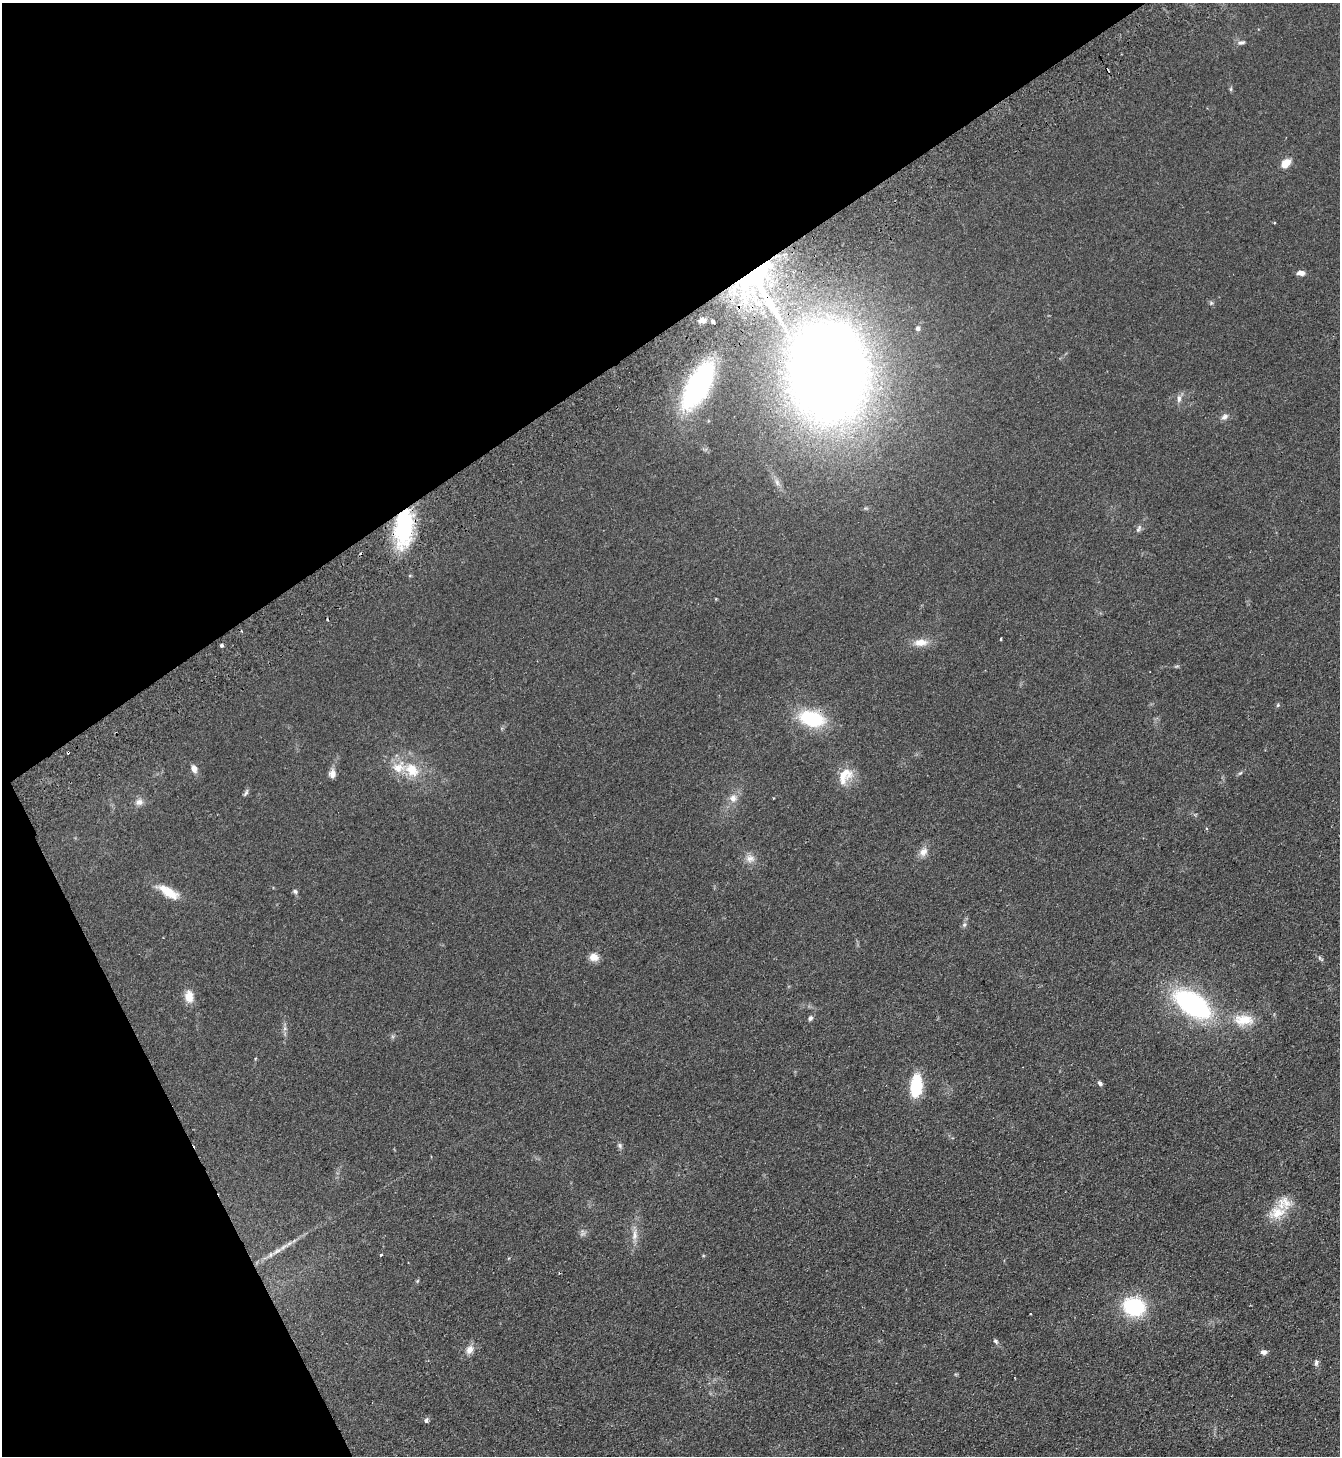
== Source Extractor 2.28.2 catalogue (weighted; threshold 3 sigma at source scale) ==
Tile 5 of 4 x 4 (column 1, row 2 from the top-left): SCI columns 328-1665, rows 2958-4411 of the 5869 x 5915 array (HDU 1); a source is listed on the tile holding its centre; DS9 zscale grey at full resolution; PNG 1342 x 1458 px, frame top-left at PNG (2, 3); no overlay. Shown black and unused: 29% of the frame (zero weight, under 2 of 3 exposures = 3% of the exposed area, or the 3 px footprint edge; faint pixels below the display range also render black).
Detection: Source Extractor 2.28.2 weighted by HDU 2 'WHT'; one run over the whole footprint, this tile lists its part. Background 0.0921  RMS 0.011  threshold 0.0475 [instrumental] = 3 sigma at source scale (4.5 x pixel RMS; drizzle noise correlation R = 1.50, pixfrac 1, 0.05/0.05 arcsec/px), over >= 5 px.
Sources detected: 64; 4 cosmic-ray / hot-pixel residue — not listed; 3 inside a brighter listed object's ellipse — not listed separately; the other 57 listed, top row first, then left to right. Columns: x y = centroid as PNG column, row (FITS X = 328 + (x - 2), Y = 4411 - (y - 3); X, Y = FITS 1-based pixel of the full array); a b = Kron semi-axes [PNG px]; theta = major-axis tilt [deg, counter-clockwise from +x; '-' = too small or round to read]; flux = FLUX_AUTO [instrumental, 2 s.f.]
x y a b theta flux
1241 43 10 6 13 2.9
1231 89 6 4 89 1.3
1285 163 9 6 43 17
1274 222 3 2 - 1
1301 273 9 6 -2 5.1
756 280 52 26 -61 190
1211 303 6 4 -45 1.6
702 320 5 4 - 3.4
713 322 5 3 - 16
918 328 6 5 - 2.6
827 372 64 50 -87 1600
698 386 38 16 61 210
1179 399 11 6 89 4
1224 417 10 6 34 4
404 528 43 19 83 91
1139 528 11 6 65 2.9
1001 639 3 3 - 1.9
920 642 19 9 3 11
222 645 4 4 - 2
1278 705 5 5 - 1.4
812 718 21 12 -13 78
194 769 9 6 -67 5.6
412 770 22 16 -44 27
846 772 24 14 -54 16
1240 773 7 4 43 1.5
332 774 10 8 79 5.7
246 793 12 4 58 2.2
733 798 12 10 75 7.9
773 798 2 2 - 0.85
139 802 11 9 13 5.4
923 852 13 10 57 7.4
750 858 12 11 - 7.5
295 891 7 5 -42 2
167 892 27 10 -29 20
964 925 8 6 58 2.5
594 957 11 9 -3 8.6
1320 958 8 4 -53 1.8
189 996 16 11 -86 11
1192 1004 30 16 -34 210
810 1018 7 6 - 2.7
1244 1020 29 14 -1 23
285 1028 7 4 72 2.3
1100 1083 6 5 - 2.5
916 1086 20 10 85 49
620 1146 8 6 -60 2.3
1277 1213 27 17 25 24
635 1235 18 7 88 7.8
277 1251 18 6 30 6.9
381 1254 3 2 - 1.8
417 1281 5 4 - 1.2
1134 1307 20 16 -15 79
1030 1314 2 2 - 0.77
996 1341 8 5 -52 2.1
469 1349 13 9 64 7.2
1263 1352 8 6 -4 3.7
1316 1363 10 6 81 2.8
426 1420 6 5 - 2.4
Overlapping masked pixels (flux is a lower limit): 3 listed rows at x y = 756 280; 404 528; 812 718